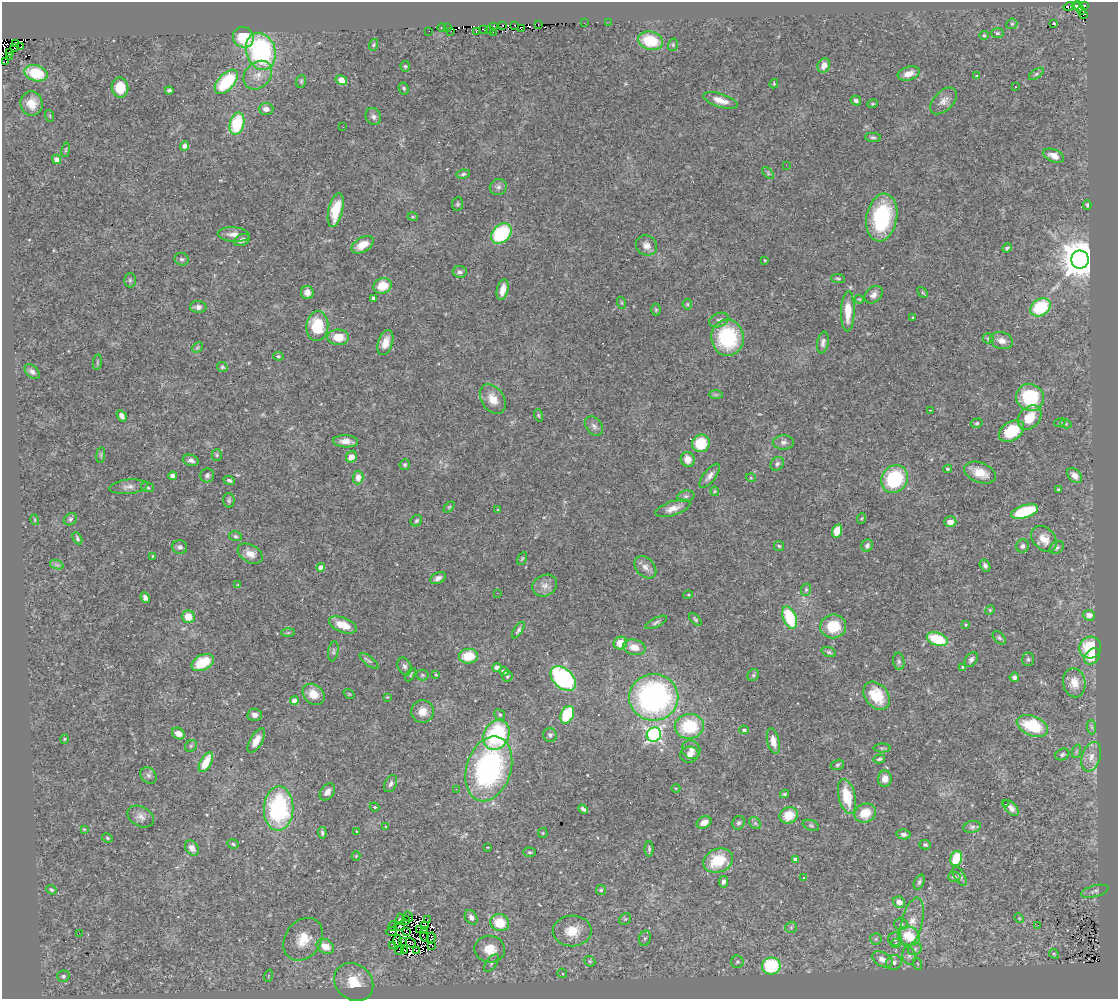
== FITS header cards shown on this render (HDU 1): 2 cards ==
NAXIS1  =                 1116
NAXIS2  =                  997

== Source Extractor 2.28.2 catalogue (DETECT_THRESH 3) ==
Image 1116 x 997 px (HDU 1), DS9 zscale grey, 1 PNG px = 1 image px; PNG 1120 x 1001 px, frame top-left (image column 1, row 997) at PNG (2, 2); each listed source drawn as its Kron ellipse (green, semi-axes under 4 px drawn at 4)
Background 0.557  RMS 0.057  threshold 0.172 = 3 sigma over >= 5 px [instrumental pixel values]
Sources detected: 370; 17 with non-positive FLUX_AUTO (blend fragments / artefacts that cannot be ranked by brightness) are neither listed nor drawn; the other 353 listed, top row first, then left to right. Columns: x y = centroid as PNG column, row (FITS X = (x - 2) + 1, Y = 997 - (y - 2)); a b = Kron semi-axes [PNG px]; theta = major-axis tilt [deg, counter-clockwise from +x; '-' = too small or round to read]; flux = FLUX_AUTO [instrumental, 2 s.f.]
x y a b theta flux
1075 5 3 2 - 1
1079 6 5 2 - 5
1084 6 4 3 - 90
1069 7 5 4 - 42
1082 11 3 2 - 3.5
1083 14 3 2 - 10
609 22 2 2 - 19
584 23 3 2 - 3.3
1054 23 3 2 - 3.8
538 24 2 2 - 6.8
1012 24 6 5 - 6.7
502 25 3 2 - 16
515 25 3 2 - 3.8
493 26 4 3 - 32
447 27 3 2 - 3.7
442 28 4 3 - 6.5
521 28 3 2 - 12
483 29 3 2 - 4.2
489 30 3 2 - 4.3
429 31 3 2 - 2.2
451 31 3 2 - 3.5
476 31 3 2 - 20
493 32 2 2 - 2.2
997 33 6 5 - 7.2
984 35 5 4 - 5.2
243 37 11 10 - 140
650 41 12 9 -14 150
15 43 3 2 - 35
373 45 6 4 74 5.6
673 45 6 4 73 5.7
21 47 3 2 - 25
14 48 2 2 - 2
261 51 19 14 -71 590
10 53 3 2 - 22
10 57 3 2 - 6
6 62 3 2 - 22
405 66 5 4 - 5.4
824 66 7 6 - 35
36 73 11 8 -16 160
909 74 11 6 18 35
1036 74 8 4 36 8.5
258 75 16 12 45 52
977 76 4 3 - 4.7
341 80 6 4 -32 76
301 81 6 5 - 6.3
226 82 15 8 47 240
774 84 5 3 - 4.6
1015 86 3 2 - 7.7
120 88 10 8 -84 99
404 89 6 5 - 6.8
169 90 4 3 - 8.2
720 100 18 6 -17 46
856 101 5 4 - 11
944 101 16 9 45 30
32 103 12 11 - 52
873 104 5 4 - 4.8
266 109 7 5 -1 20
50 116 6 4 -72 4.4
373 117 9 7 -66 14
237 124 11 7 75 220
343 127 2 2 - 11
873 137 8 4 -5 7.4
185 146 5 4 - 20
66 150 7 3 81 5.1
1054 156 11 6 -23 29
56 159 4 4 - 17
786 165 2 2 - 1.9
768 173 7 4 -47 6.6
463 174 7 4 10 9.1
498 187 8 8 - 14
457 204 7 5 82 6.8
1087 205 5 3 - 5.2
336 210 17 7 77 100
413 217 5 3 - 4.3
882 218 24 15 79 330
501 233 11 8 46 250
234 234 16 7 -3 31
242 240 8 5 26 19
363 245 12 7 30 57
647 245 11 9 -35 26
1007 248 5 3 - 7
182 259 7 6 - 9.1
765 260 3 2 - 3.2
1080 260 9 8 - 11000
460 272 7 6 - 11
838 279 7 4 -7 6.2
130 280 7 6 - 8.5
382 286 9 7 18 79
503 290 10 5 76 43
307 292 6 6 - 26
923 292 6 4 -46 5.5
874 295 10 7 43 20
373 298 4 4 - 15
859 299 4 3 - 3.5
622 303 6 4 -71 4.8
687 304 5 5 - 5.8
198 307 8 6 -2 17
1040 307 11 8 33 200
656 310 6 4 -88 5.5
848 311 20 7 89 83
913 318 4 3 - 3.6
719 320 10 6 22 15
317 326 15 11 84 160
338 337 10 8 -1 69
727 338 18 16 -83 310
988 338 5 5 - 5.4
1001 341 12 8 -15 29
385 342 13 7 72 44
823 342 11 5 80 14
197 348 6 4 45 6.2
278 356 5 4 - 4.9
97 362 8 4 82 5.7
222 367 5 5 - 7.3
32 372 9 5 -45 14
716 394 7 4 0 6.7
1030 397 14 13 - 230
493 399 16 11 -57 55
930 410 3 2 - 2.6
538 415 6 4 -72 5.2
122 416 6 4 -56 16
1030 418 13 10 48 87
1060 422 6 3 20 3.9
977 423 6 4 15 6.1
1066 424 6 4 -13 5.2
594 426 11 7 -50 16
1012 431 14 9 31 150
346 441 12 6 -2 34
783 442 10 7 -1 16
701 443 9 8 - 140
101 455 8 4 83 6.2
217 455 5 5 - 5.8
351 457 6 5 - 27
688 459 7 7 - 36
191 460 8 5 -18 16
777 464 7 6 - 10
405 465 5 5 - 6.1
947 469 4 3 - 5.5
980 473 16 10 -22 72
207 475 7 7 - 9.9
1075 475 9 6 -46 22
173 476 4 4 - 12
710 476 14 6 52 21
358 477 7 5 88 27
751 478 5 3 - 3.3
894 479 14 12 53 280
229 480 6 3 -21 8.9
128 487 19 7 6 26
147 487 6 5 - 7.6
1058 490 3 3 - 4.8
715 491 5 4 - 4.1
686 496 8 5 9 10
229 500 7 5 -86 7.8
449 507 6 4 44 4.8
673 508 18 7 18 33
498 510 4 3 - 3.5
1025 511 14 6 17 200
862 518 5 3 - 4.2
70 519 7 5 36 8.6
35 520 5 3 - 3.1
416 521 6 5 - 6.4
950 522 6 5 - 31
837 531 7 5 74 53
235 536 6 5 - 7.4
77 538 6 4 -61 7.3
1044 539 15 10 -47 45
867 545 6 5 - 12
779 546 5 5 - 5.3
1023 546 6 6 - 12
180 547 7 7 - 12
1057 547 8 5 32 9.3
250 554 13 8 -31 36
152 556 3 2 - 2.5
522 559 7 3 63 4.7
57 565 7 4 -18 8.3
985 565 6 5 - 11
321 567 4 4 - 32
645 567 13 9 -47 24
438 578 8 5 26 15
238 585 4 3 - 3.2
545 586 13 10 24 28
806 590 6 5 - 7.1
497 593 2 2 - 4.5
688 595 5 3 - 3.7
145 597 5 4 - 13
990 610 5 4 - 4.5
1089 615 6 5 - 30
188 617 6 6 - 58
790 618 12 6 -70 200
695 619 7 4 -46 5.9
656 622 12 4 26 9.8
343 625 14 7 -21 61
966 625 3 3 - 3.8
833 626 13 12 - 120
518 630 9 4 57 9.5
288 633 6 4 2 6.1
999 638 8 5 -46 8.2
937 639 11 6 -21 160
620 643 7 6 - 61
634 647 11 7 -13 44
1090 647 11 10 - 140
333 651 10 5 80 8.5
829 652 7 4 -20 7.6
468 656 9 7 5 91
1092 656 9 7 49 45
971 659 8 5 56 15
1028 659 7 5 -89 8.2
369 661 11 4 -39 10
899 661 9 5 -80 10
203 662 12 7 27 120
405 666 9 6 -65 13
963 667 3 3 - 4.9
497 668 5 4 - 16
504 671 5 4 - 17
411 675 7 4 60 5.3
422 675 6 5 - 6.4
436 675 3 3 - 3.9
753 675 6 5 - 7.8
507 676 5 5 - 6.9
1014 677 4 4 - 10
563 679 14 9 -43 460
1074 683 15 11 -79 53
314 694 12 9 -39 54
349 694 6 3 -36 3
877 696 15 11 -51 120
387 697 3 3 - 3.4
654 697 24 23 - 980
294 701 4 4 - 41
422 711 11 11 - 42
255 715 7 6 - 15
500 715 6 5 - 8.5
567 715 9 6 65 200
689 726 14 12 8 210
1032 726 16 10 -23 220
1092 727 7 4 -87 9
744 730 5 3 - 9.4
178 734 7 5 -34 34
496 735 16 12 63 390
550 735 7 6 - 10
654 735 7 7 - 830
64 739 5 3 - 3.5
256 741 13 6 59 35
773 741 13 6 -78 39
191 746 6 5 - 6.9
882 748 8 4 0 7.1
691 750 10 9 - 25
1077 751 7 4 70 6.8
1062 754 7 5 24 8.6
689 755 9 8 - 26
1091 757 15 9 72 40
879 759 6 3 12 6.7
206 762 11 5 61 90
837 765 7 5 17 6.6
489 769 33 22 72 820
148 775 9 7 -46 12
885 779 8 7 - 31
391 784 9 5 64 12
676 788 4 3 - 2.9
456 789 3 2 - 3.4
327 792 9 6 53 24
785 794 4 3 - 6
847 797 18 8 -77 120
1006 804 3 2 - 3.5
375 807 5 3 - 5
1011 808 10 5 -46 20
279 809 22 15 88 470
583 809 5 3 - 10
865 813 11 9 23 78
789 815 9 8 - 84
141 817 14 9 -29 25
704 822 8 5 26 34
739 823 7 6 - 9.1
755 823 7 5 -47 9.5
811 825 8 5 -21 8
386 826 4 2 - 2.9
972 827 9 5 10 11
84 829 4 4 - 3.8
356 832 4 2 - 3.1
322 833 6 3 -84 6.6
543 833 5 4 - 3.9
903 834 7 5 -12 14
107 838 5 4 - 5.8
233 844 5 4 - 5.6
925 845 6 4 -16 6.6
488 847 3 2 - 2.8
192 848 8 6 -50 23
649 849 8 4 -90 7.5
530 852 6 4 -1 6.6
356 856 4 4 - 3.8
956 859 8 5 72 120
796 860 4 4 - 23
718 861 15 11 21 140
960 876 11 5 -60 11
803 877 4 4 - 6.9
954 877 6 5 - 9.3
723 882 6 4 81 12
919 882 8 5 67 8.2
51 890 5 4 - 6.2
601 890 5 5 - 6.1
1095 891 14 5 14 13
899 902 6 5 - 22
408 917 5 2 - 5
471 917 8 5 -56 20
1019 918 5 4 - 4.4
400 919 6 4 84 31
625 919 6 5 - 6.5
427 920 2 2 - 2.5
406 921 4 2 - 2.1
912 922 25 10 76 58
500 923 9 8 - 95
901 924 7 5 -6 9.7
424 925 3 2 - 4
1038 925 2 2 - 8.6
393 926 5 2 - 9.5
399 926 5 2 - 0.81
791 927 6 5 - 6.8
419 929 4 2 - 3.5
406 931 4 2 - 1.6
425 931 3 2 - 4.8
572 931 19 15 2 89
391 932 5 4 - 14
79 933 2 2 - 22
909 936 11 9 -23 100
424 937 5 2 - 3.8
431 938 6 2 75 2.9
645 938 8 6 74 10
303 939 23 18 54 93
876 939 6 5 - 8
895 939 7 6 - 11
397 941 6 3 83 2.3
403 941 3 2 - 4.9
411 943 5 2 - 2.2
896 943 5 4 - 5.1
393 945 3 2 - 2.3
432 945 3 2 - 3.2
325 946 9 7 -28 53
490 949 15 13 -9 77
915 949 7 5 30 10
399 951 4 2 - 12
405 951 3 2 - 3.2
417 951 3 2 - 4.7
1054 954 5 4 - 4.5
909 956 9 6 -76 14
882 959 11 7 -28 28
590 961 6 5 - 6.2
737 962 6 6 - 7.1
894 962 8 7 - 17
492 963 10 5 54 11
918 964 6 4 -70 5.3
771 966 9 8 - 300
562 973 5 4 - 10
63 976 6 5 - 7.6
268 976 6 4 72 4.8
354 982 21 17 -40 120
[17 non-positive-flux detections neither listed nor drawn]